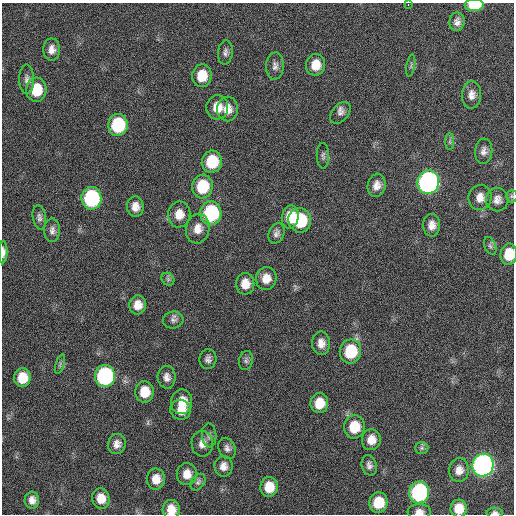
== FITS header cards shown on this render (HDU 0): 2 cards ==
NAXIS1  =                  512 / Axis length
NAXIS2  =                  512 / Axis length

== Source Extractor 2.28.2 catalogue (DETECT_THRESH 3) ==
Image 512 x 512 px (HDU 0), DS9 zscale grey, 1 PNG px = 1 image px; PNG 516 x 516 px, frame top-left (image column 1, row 512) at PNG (2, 3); each listed source drawn as its Kron ellipse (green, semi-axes under 4 px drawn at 4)
Background 234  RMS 15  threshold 46.5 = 3 sigma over >= 5 px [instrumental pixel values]
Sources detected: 80; all 80 listed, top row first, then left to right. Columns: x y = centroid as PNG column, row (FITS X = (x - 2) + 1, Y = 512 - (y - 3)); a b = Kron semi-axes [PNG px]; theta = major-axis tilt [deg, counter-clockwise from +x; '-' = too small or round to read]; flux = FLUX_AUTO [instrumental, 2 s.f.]
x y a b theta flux
408 4 3 2 - 5700
474 5 9 6 1 39000
457 22 9 7 82 5600
51 49 11 8 90 7400
225 52 12 7 83 4400
316 65 11 9 80 15000
411 65 11 3 81 2000
275 66 13 9 87 5500
202 76 11 9 83 23000
27 79 14 7 -89 5100
36 90 12 10 86 30000
471 95 14 9 87 7600
217 107 12 11 - 15000
227 109 12 10 -88 11000
340 113 12 8 49 5000
118 125 11 10 - 69000
450 142 8 4 -90 2200
484 151 12 8 84 5800
323 156 12 6 -89 3300
212 162 11 10 - 39000
428 182 12 10 76 400000
377 185 12 9 77 8300
202 186 12 10 82 41000
512 196 6 5 - 2000
91 198 11 10 - 120000
480 198 12 11 - 9600
497 200 12 11 - 7100
135 207 10 8 -87 8800
211 213 12 10 83 96000
179 214 13 11 83 13000
39 217 12 6 -82 4200
290 217 12 8 83 24000
300 220 12 11 - 53000
432 225 11 8 -89 8700
198 229 15 12 78 11000
52 230 11 8 -90 4900
276 233 10 7 66 4500
490 246 9 5 -68 2700
3 252 11 4 89 5400
509 254 11 8 82 24000
266 278 11 10 - 12000
168 279 7 5 -45 2500
245 284 11 9 90 13000
138 305 9 8 - 11000
173 320 10 8 6 4200
321 343 12 9 -88 8800
350 351 12 10 80 48000
208 359 10 8 87 4500
246 361 9 7 76 3300
60 364 10 4 72 2500
105 376 11 10 - 160000
167 377 11 9 -87 6100
22 378 9 8 - 21000
144 392 10 9 - 21000
181 402 12 10 81 16000
319 403 10 9 - 19000
180 410 10 10 - 14000
354 427 12 10 82 28000
209 435 12 7 -87 4400
371 440 10 9 - 12000
117 444 10 8 75 7000
202 444 13 10 -90 8300
227 448 11 8 -66 4800
422 448 7 6 - 2600
369 465 10 7 -76 4400
483 465 11 10 - 490000
223 466 10 9 - 7400
459 470 12 10 86 9100
187 474 11 10 - 11000
156 479 10 9 - 12000
198 482 9 6 53 3100
269 487 10 8 89 20000
419 492 11 10 - 160000
101 498 10 8 -78 15000
32 500 8 7 - 6900
378 502 10 9 - 30000
459 509 9 8 - 17000
171 510 10 8 -85 14000
419 512 11 8 3 6900
495 513 8 5 -2 3000
At the frame edge (FLAGS 8, measured only in part): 9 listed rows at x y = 408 4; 474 5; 512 196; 3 252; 509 254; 459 509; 171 510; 419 512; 495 513